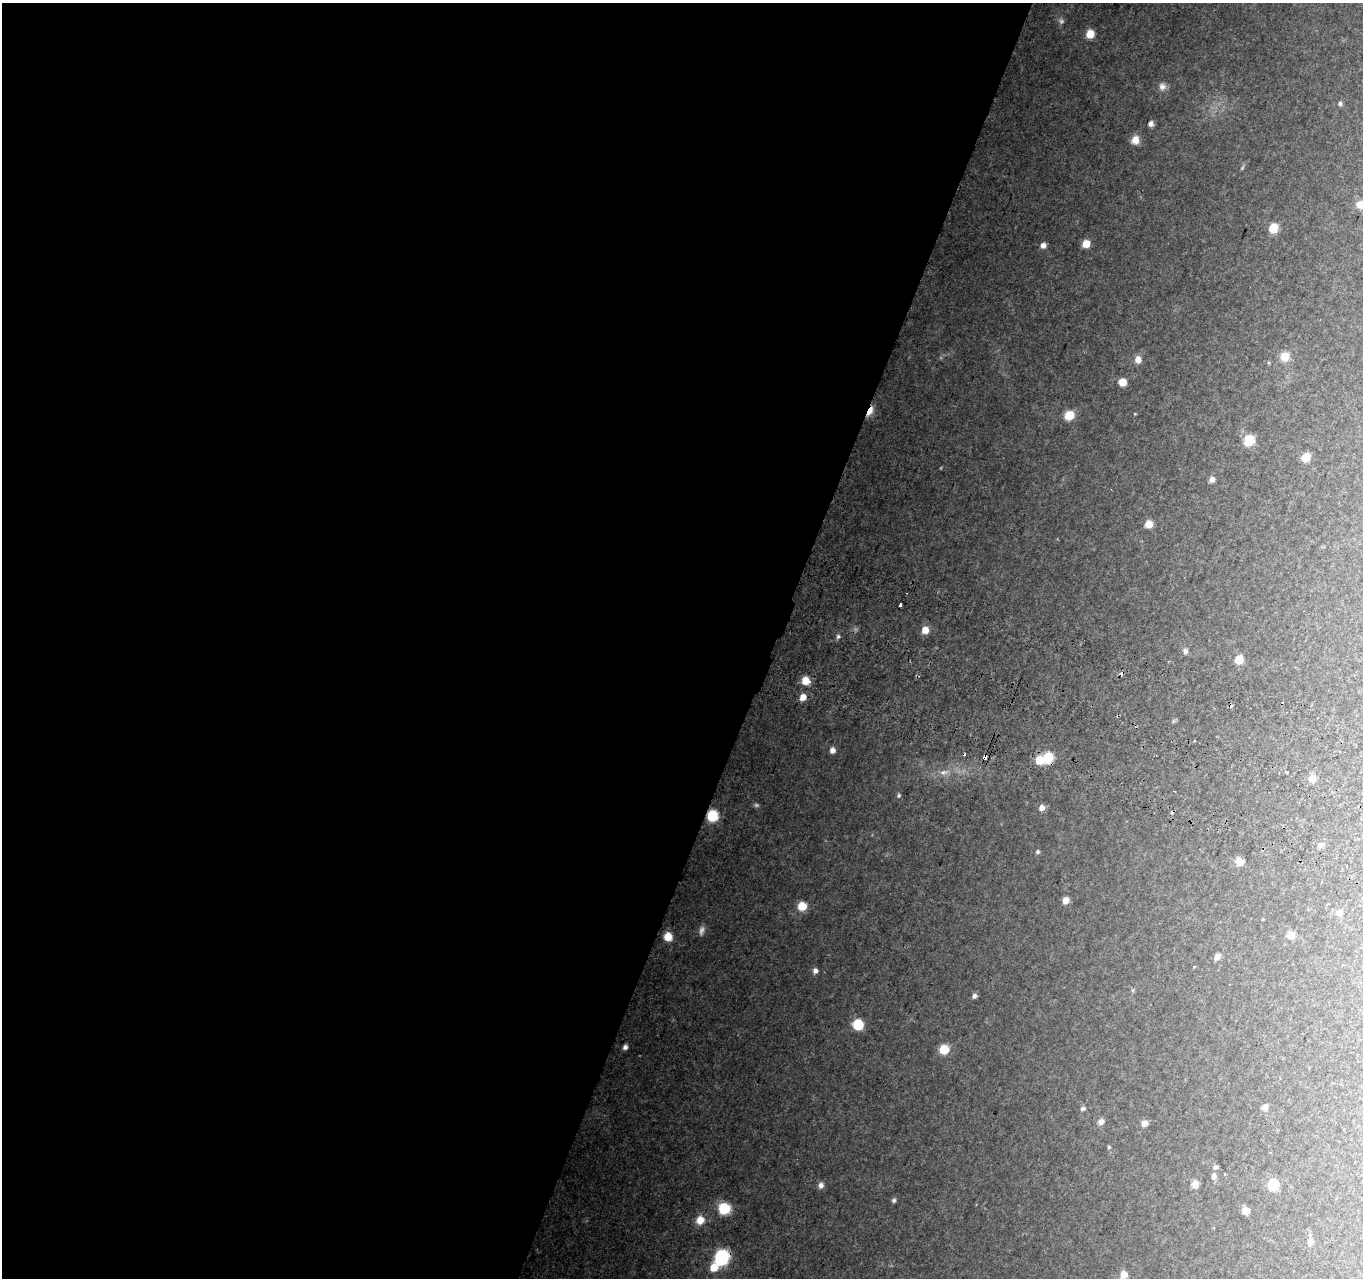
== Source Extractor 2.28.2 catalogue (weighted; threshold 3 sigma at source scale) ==
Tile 5 of 4 x 4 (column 1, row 2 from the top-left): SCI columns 27-1387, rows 2829-4104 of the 5501 x 5715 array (HDU 1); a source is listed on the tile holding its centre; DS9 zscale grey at full resolution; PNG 1365 x 1280 px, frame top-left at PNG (2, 3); no overlay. Shown black and unused: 57% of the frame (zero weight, under 2 of 3 exposures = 3% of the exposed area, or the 3 px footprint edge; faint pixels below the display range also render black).
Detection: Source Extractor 2.28.2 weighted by HDU 2 'WHT'; one run over the whole footprint, this tile lists its part. Background 0.176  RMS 0.013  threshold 0.0572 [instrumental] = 3 sigma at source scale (4.5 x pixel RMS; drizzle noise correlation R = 1.50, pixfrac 1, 0.0396/0.0396 arcsec/px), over >= 5 px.
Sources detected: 79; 4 too faint to see at this stretch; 1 inside a brighter object's white glare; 5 cosmic-ray / hot-pixel residue — not listed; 1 inside a brighter listed object's ellipse — not listed separately; the other 68 listed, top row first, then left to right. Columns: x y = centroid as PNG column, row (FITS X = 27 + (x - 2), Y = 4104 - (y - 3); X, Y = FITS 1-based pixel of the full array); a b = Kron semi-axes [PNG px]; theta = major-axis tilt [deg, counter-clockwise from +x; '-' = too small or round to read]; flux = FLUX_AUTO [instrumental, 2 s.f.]
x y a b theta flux
1090 34 7 6 - 21
1162 86 10 10 - 6.5
1340 103 5 5 - 2.8
1151 124 6 5 - 4.9
1135 140 9 8 - 14
1360 205 8 8 - 13
1273 228 8 7 - 22
1086 244 5 5 - 29
1043 245 6 6 - 6.6
1285 356 8 7 - 22
1138 359 8 7 - 9.5
1123 382 6 6 - 21
870 411 10 5 62 21
1135 414 5 3 - 0.97
1069 415 7 6 - 31
1249 440 7 6 - 50
1306 457 8 8 - 11
1212 479 6 5 - 6.5
1148 524 6 6 - 15
900 605 4 3 - 8.5
925 630 6 6 - 16
838 636 7 5 74 2.9
1185 651 8 7 - 3.5
1239 660 7 6 - 22
805 681 7 7 - 21
803 697 6 6 - 13
832 750 6 6 - 7.2
1339 751 3 3 - 2.1
985 757 4 3 - 44
1048 758 7 6 - 49
944 772 14 7 13 8.9
1312 778 7 7 - 11
899 795 6 5 - 2.1
1042 808 7 6 - 6.3
712 816 7 7 - 59
1320 845 7 6 - 3.7
1038 852 5 5 - 2.2
1239 862 7 6 - 13
1066 900 6 6 - 10
802 906 6 6 - 36
1339 913 8 8 - 5.7
1263 919 4 3 - 0.87
1290 935 7 7 - 13
668 937 8 7 - 17
1217 957 7 6 - 6.3
815 971 7 6 - 4.9
974 996 6 5 - 3.9
858 1025 7 7 - 53
625 1047 5 4 - 4.2
944 1049 7 7 - 35
1265 1107 7 6 - 5.9
1083 1109 7 5 16 2.9
1101 1122 8 7 - 6.1
1144 1123 6 6 - 8.3
1109 1147 5 4 - 1.5
1215 1167 6 6 - 2.9
1214 1176 7 6 - 4.9
1195 1184 8 7 - 7.8
1273 1184 7 7 - 44
821 1185 8 6 74 5.8
894 1200 5 5 - 2.7
724 1208 12 11 - 37
1246 1210 5 5 - 17
700 1220 10 9 - 16
1310 1242 7 6 - 6
721 1257 9 8 - 150
714 1267 7 7 - 21
1124 1275 7 6 - 13
Overlapping masked pixels (flux is a lower limit): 4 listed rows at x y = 870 411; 985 757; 712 816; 721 1257
Isophote crosses this tile's border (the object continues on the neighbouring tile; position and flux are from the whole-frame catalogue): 1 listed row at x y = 1360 205